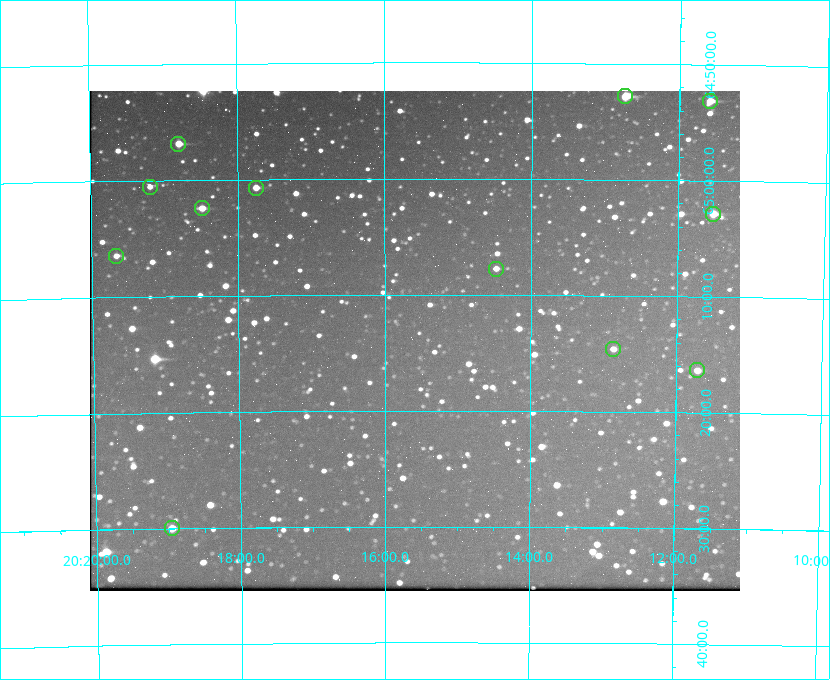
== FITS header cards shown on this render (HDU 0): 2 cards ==
NAXIS1  =                  650 / Width of table row in bytes
NAXIS2  =                  500 / Number of rows in table

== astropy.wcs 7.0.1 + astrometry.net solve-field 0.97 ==
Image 650 x 500 px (HDU 0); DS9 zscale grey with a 90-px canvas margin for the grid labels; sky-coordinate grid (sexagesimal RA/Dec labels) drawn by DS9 from the SOLVED WCS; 12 Tycho-2 reference stars matched to detected sources circled (green)
Header WCS: none
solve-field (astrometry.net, Tycho-2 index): SOLVED blind (the file carries no WCS)
Solved WCS: RA---TAN-SIP/DEC--TAN-SIP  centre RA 20:15:35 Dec +65:14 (303.90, +65.23 deg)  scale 5.17 arcsec/px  FOV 56.0' x 43.1'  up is -180 deg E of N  parity flipped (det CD > 0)
(file carries no celestial WCS; the grid is the blind solution)
Tycho-2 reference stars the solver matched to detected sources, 12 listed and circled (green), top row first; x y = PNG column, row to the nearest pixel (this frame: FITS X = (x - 92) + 1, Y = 500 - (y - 91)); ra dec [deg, ICRS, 3 dp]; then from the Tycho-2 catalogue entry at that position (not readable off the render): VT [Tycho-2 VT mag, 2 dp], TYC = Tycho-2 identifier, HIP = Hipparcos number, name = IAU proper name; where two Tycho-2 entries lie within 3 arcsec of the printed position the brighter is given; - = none
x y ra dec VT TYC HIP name
627 96 303.184 +64.880 9.02 4240-488-1 - -
712 101 302.897 +64.886 9.40 4240-717-1 - -
180 144 304.698 +64.948 10.27 4241-1684-1 - -
152 187 304.798 +65.009 11.15 4241-1628-1 - -
258 188 304.437 +65.012 10.41 4241-1775-1 - -
204 208 304.620 +65.041 10.25 4241-1573-1 - -
715 214 302.882 +65.048 10.25 4240-98-1 - -
118 256 304.916 +65.107 11.17 4241-1518-1 - -
498 269 303.620 +65.129 11.18 4240-34-1 - -
615 349 303.217 +65.244 11.17 4240-236-1 - -
699 370 302.928 +65.273 10.74 4240-760-1 - -
174 528 304.739 +65.499 10.16 4241-1715-1 - -